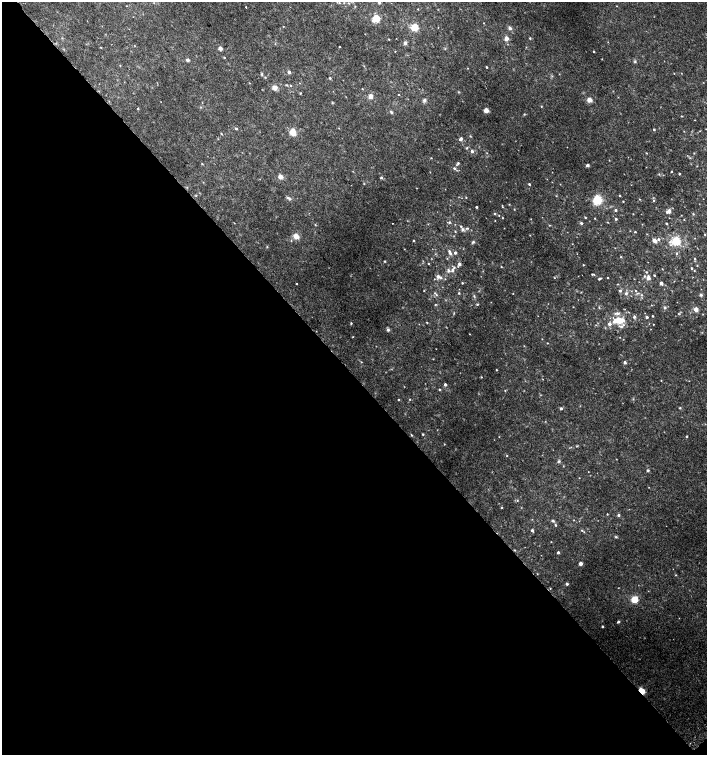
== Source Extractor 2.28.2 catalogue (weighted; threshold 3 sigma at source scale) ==
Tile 14 of 4 x 4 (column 2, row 4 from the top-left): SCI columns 1590-2998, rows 35-1540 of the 6060 x 6084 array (HDU 1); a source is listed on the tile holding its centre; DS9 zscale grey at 2 x 2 block average (1 PNG px = mean of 2 x 2 image px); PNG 709 x 757 px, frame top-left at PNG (2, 2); no overlay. Shown black and unused: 50% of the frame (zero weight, under 2 of 3 exposures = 2% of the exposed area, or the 3 px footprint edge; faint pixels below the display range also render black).
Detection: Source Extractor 2.28.2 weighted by HDU 2 'WHT'; one run over the whole footprint, this tile lists its part. Background 0.0239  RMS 0.0055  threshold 0.0246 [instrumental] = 3 sigma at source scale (4.5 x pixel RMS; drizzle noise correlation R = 1.50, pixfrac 1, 0.0396/0.0396 arcsec/px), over >= 5 px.
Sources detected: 211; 1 too faint to see at this stretch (2 x 2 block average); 2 cosmic-ray / hot-pixel residue — not listed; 4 inside a brighter listed object's ellipse — not listed separately; the other 204 listed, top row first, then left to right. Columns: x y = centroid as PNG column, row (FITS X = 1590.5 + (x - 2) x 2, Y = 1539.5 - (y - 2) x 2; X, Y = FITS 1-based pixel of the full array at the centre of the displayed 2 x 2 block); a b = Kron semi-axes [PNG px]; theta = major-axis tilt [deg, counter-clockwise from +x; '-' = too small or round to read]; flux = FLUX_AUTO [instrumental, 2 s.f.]
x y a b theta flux
379 2 4 4 - 1.9
344 3 2 2 - 0.73
246 7 2 2 - 1.1
418 9 2 2 - 0.58
376 18 3 3 - 77
283 26 2 2 - 0.49
414 27 4 3 - 66
510 28 3 3 - 5.4
507 38 3 3 - 9.9
530 38 3 2 - 1.3
389 39 3 2 - 0.68
608 42 2 2 - 0.45
405 43 3 2 - 6.6
340 47 2 2 - 1.9
220 48 2 2 - 12
395 51 2 2 - 0.46
594 51 2 2 - 1.1
224 57 2 2 - 0.79
187 60 3 3 - 2.5
635 61 4 3 - 1.4
486 67 2 2 - 1.1
468 68 3 2 - 0.49
289 72 2 2 - 5.6
674 73 2 2 - 0.45
262 74 4 3 - 1.3
330 78 3 3 - 1.3
287 85 3 3 - 1
275 88 6 6 - 5.4
362 89 2 2 - 0.67
300 93 3 2 - 0.85
399 95 2 2 - 0.72
370 96 6 5 - 5.1
424 100 5 4 - 2.6
589 100 3 2 - 21
541 106 3 2 - 0.72
138 109 2 2 - 1.5
486 110 2 2 - 23
391 112 5 3 - 1.7
524 114 3 2 - 0.78
681 116 2 2 - 0.71
236 129 3 2 - 1.9
654 129 2 2 - 1.3
684 131 3 2 - 0.51
293 132 7 6 - 14
221 134 3 2 - 0.94
470 136 3 2 - 0.82
461 139 5 3 - 3.4
467 148 4 3 - 1.1
472 151 3 3 - 4.3
646 153 3 2 - 0.62
694 153 3 2 - 0.7
431 158 3 2 - 0.73
458 163 5 3 - 1.8
202 164 3 2 - 0.73
587 165 2 2 - 5.7
454 168 4 3 - 1.6
671 171 2 2 - 0.93
679 174 2 2 - 1.3
280 177 6 5 - 4.9
381 177 3 3 - 1.9
529 184 3 2 - 1.4
351 185 2 2 - 0.55
556 196 2 2 - 0.6
620 196 2 2 - 0.79
466 197 3 2 - 0.73
288 198 5 4 - 2.3
640 199 2 2 - 0.64
597 200 6 5 - 41
623 201 2 2 - 0.68
654 201 3 3 - 1.2
509 204 2 2 - 0.57
476 207 2 2 - 1.5
502 207 4 2 - 0.79
616 210 2 2 - 2
668 211 5 3 - 5.8
494 214 3 3 - 1.2
633 214 2 2 - 0.53
693 214 3 3 - 0.94
499 215 2 2 - 0.64
585 217 3 2 - 0.86
502 218 2 2 - 0.71
595 218 2 2 - 0.66
616 219 2 2 - 1.7
449 222 4 3 - 1.3
607 222 2 2 - 0.51
234 223 2 2 - 0.49
392 223 2 2 - 0.73
581 223 3 3 - 2
666 223 3 2 - 1.1
315 225 3 2 - 0.89
549 225 2 2 - 0.64
467 228 4 3 - 1.4
463 229 5 4 - 2.3
455 231 3 2 - 0.77
635 232 2 2 - 0.93
705 234 3 2 - 0.61
530 235 2 2 - 0.53
296 236 7 6 - 8.4
658 239 3 3 - 2.1
654 240 4 3 - 6.8
414 241 2 2 - 1.1
676 241 9 8 - 23
473 242 3 3 - 2
267 247 3 2 - 0.77
404 249 2 2 - 0.4
450 252 7 3 -67 3.8
455 253 3 3 - 2.1
677 253 3 3 - 1.5
621 257 2 2 - 0.79
695 259 3 2 - 1.2
385 261 3 3 - 0.87
428 264 2 2 - 0.66
459 264 3 2 - 3.9
583 265 2 2 - 0.69
697 266 2 2 - 0.59
501 267 2 2 - 0.82
692 268 2 2 - 1.4
662 269 2 2 - 0.45
448 270 6 4 -82 2.5
452 270 4 3 - 2
646 272 3 2 - 0.87
592 274 4 2 - 1.1
654 275 2 2 - 1
644 276 3 2 - 1
438 277 5 3 - 6
554 278 2 2 - 0.59
608 278 2 2 - 0.68
648 278 3 2 - 8.8
599 279 3 2 - 1.7
462 283 2 2 - 0.91
661 283 3 2 - 3.1
296 284 2 2 - 1.5
424 291 2 2 - 0.6
620 291 4 3 - 1.5
635 291 3 2 - 0.63
459 293 2 2 - 1.1
513 293 2 2 - 0.44
626 293 4 3 - 2.2
436 294 4 3 - 1.7
642 295 3 2 - 1.1
701 295 4 4 - 1.8
474 296 4 3 - 1.4
477 304 3 3 - 1.2
435 305 3 2 - 0.83
573 307 2 2 - 0.48
665 308 4 4 - 1.7
696 309 6 5 - 4.7
454 313 4 2 - 0.79
618 313 6 3 -5 3.2
652 316 2 2 - 1.2
634 317 3 3 - 2.9
647 317 2 2 - 2.7
618 320 9 4 8 29
427 322 2 2 - 0.9
351 323 3 2 - 1.1
609 324 3 3 - 6
653 324 2 2 - 0.49
596 325 3 2 - 0.65
623 325 4 3 - 2.1
388 330 4 4 - 2.1
353 337 2 2 - 0.57
620 337 2 2 - 0.36
524 346 2 2 - 0.52
361 362 3 2 - 0.71
625 363 2 2 - 4.1
496 370 2 2 - 0.96
481 377 2 2 - 0.81
661 380 2 2 - 0.53
445 384 3 2 - 3.3
439 389 3 2 - 1
505 391 3 2 - 0.63
410 399 3 2 - 0.6
398 400 2 2 - 0.88
561 408 3 3 - 2
680 408 3 3 - 0.94
423 434 2 2 - 1.2
411 435 3 2 - 1
687 436 2 2 - 1.5
499 437 3 2 - 0.48
444 444 3 2 - 0.66
577 446 3 2 - 0.8
507 456 3 2 - 0.56
559 461 4 3 - 1.6
648 470 4 3 - 1.2
517 500 3 3 - 0.97
501 508 2 2 - 1.1
607 514 2 2 - 0.75
618 515 3 3 - 2.2
574 520 2 2 - 0.58
553 521 4 4 - 1.8
555 525 3 3 - 1.4
532 530 3 2 - 2.2
582 530 3 2 - 0.98
584 532 3 2 - 0.71
616 537 4 3 - 1.3
558 552 2 2 - 3.1
580 564 2 2 - 8.8
537 574 2 2 - 0.53
676 575 3 2 - 0.74
567 584 3 3 - 2.7
634 599 3 3 - 59
618 622 3 2 - 1.9
602 626 2 2 - 1.7
641 691 3 2 - 59
Overlapping masked pixels (flux is a lower limit): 1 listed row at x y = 641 691
Isophote crosses this tile's border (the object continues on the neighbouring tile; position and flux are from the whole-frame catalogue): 1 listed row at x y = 379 2
Diffuse or blended objects may show on this block-average render without a row.